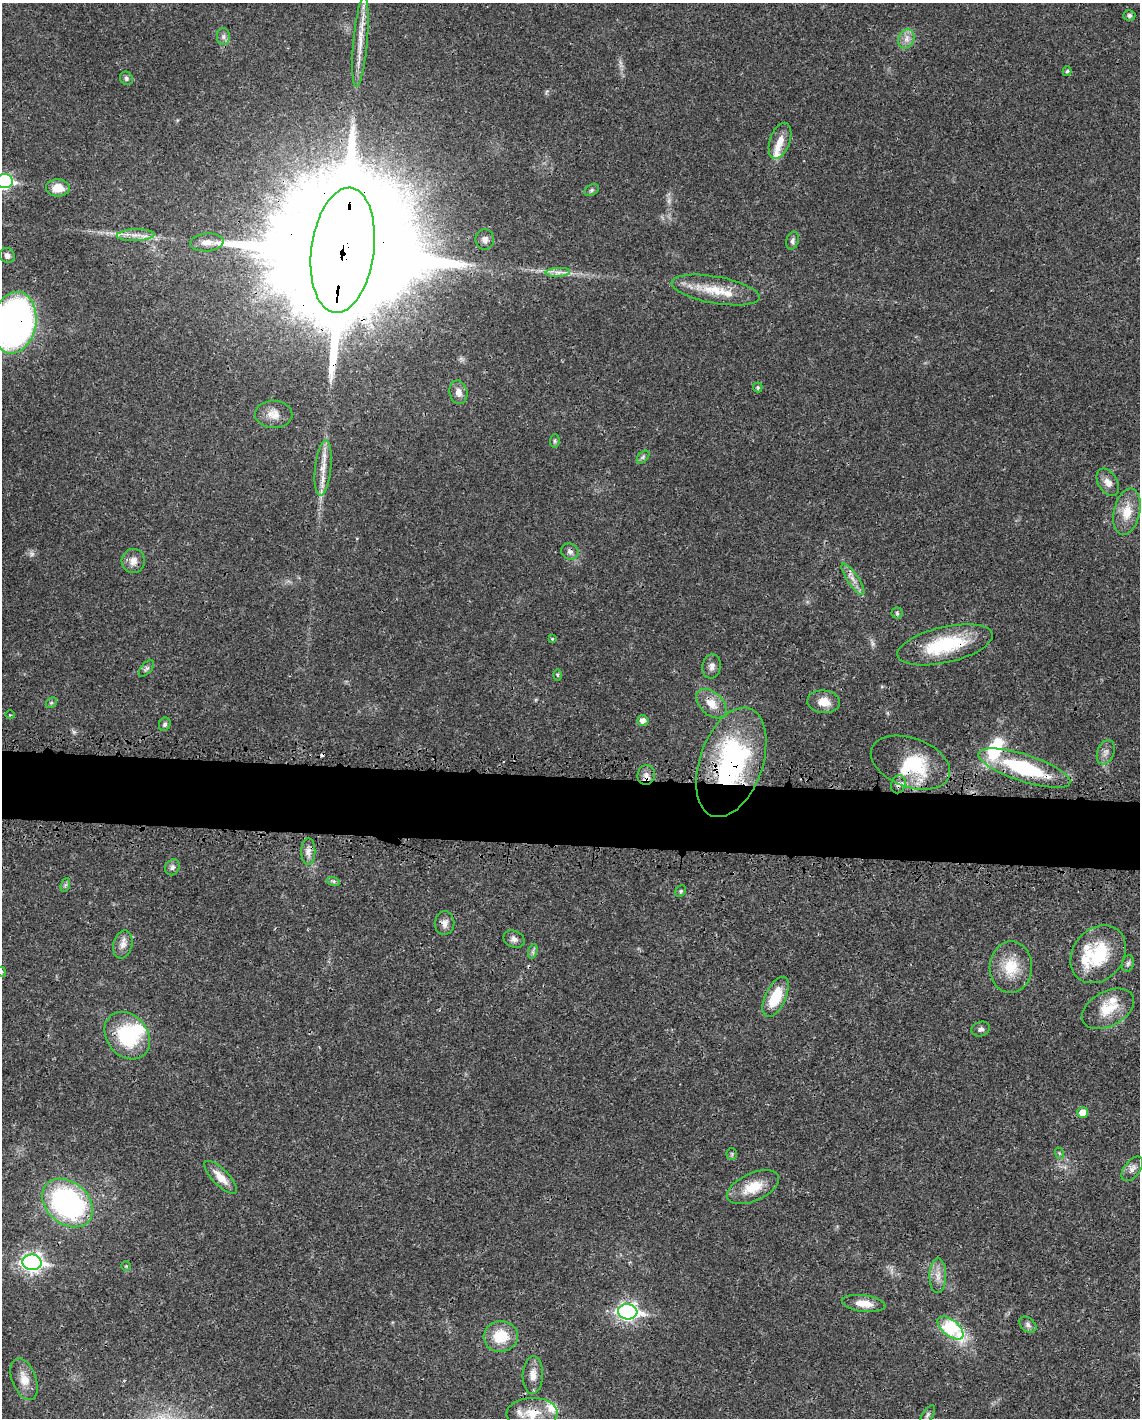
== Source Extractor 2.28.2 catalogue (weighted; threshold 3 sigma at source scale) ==
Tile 7 of 4 x 3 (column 3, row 2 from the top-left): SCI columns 2368-3505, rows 1674-3089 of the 4733 x 4651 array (HDU 1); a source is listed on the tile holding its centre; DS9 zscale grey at full resolution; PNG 1142 x 1420 px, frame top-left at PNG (2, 3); each listed source drawn as its Kron ellipse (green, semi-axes under 4 px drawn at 4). Shown black and unused: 5% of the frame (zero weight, under 3 of 4 exposures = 7% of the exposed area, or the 3 px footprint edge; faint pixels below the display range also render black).
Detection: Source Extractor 2.28.2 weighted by HDU 2 'WHT'; one run over the whole footprint, this tile lists its part. Background 0.0165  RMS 0.0028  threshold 0.0125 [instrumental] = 3 sigma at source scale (4.5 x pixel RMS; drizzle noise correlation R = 1.50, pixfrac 1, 0.05/0.05 arcsec/px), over >= 5 px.
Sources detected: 97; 1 too faint to see at this stretch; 1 inside a brighter object's white glare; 1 cosmic-ray / hot-pixel residue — neither listed nor drawn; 10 inside a brighter listed object's ellipse — not listed separately; the other 84 listed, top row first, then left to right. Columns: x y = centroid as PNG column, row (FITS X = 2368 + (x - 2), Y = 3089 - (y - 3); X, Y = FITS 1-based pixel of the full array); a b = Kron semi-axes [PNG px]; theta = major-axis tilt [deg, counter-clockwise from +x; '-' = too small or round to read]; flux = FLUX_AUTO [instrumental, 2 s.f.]
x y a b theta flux
1129 15 6 5 - 0.94
223 37 8 6 -90 0.91
906 39 10 7 69 1.7
360 41 45 7 85 5.4
1067 71 5 4 - 0.46
126 78 7 6 - 0.69
780 141 19 10 71 3.1
5 181 8 7 - 51
58 188 12 8 -2 4.5
591 190 8 5 27 0.58
135 235 19 6 2 2.3
485 239 10 9 - 1.4
792 241 9 6 74 0.85
207 242 17 9 4 2.5
343 250 63 31 82 28000
7 256 8 7 - 1.1
558 272 12 4 3 1.4
715 290 44 13 -10 8.6
14 323 31 22 80 130
758 387 5 4 - 0.43
458 392 12 9 -79 2.1
274 414 18 13 -2 3.1
555 441 7 4 83 0.46
643 457 7 4 46 0.61
323 468 28 8 84 4
1108 482 15 9 -57 2.2
1127 512 24 13 77 5.5
570 552 9 8 - 1.1
133 561 12 11 - 2.2
853 579 18 5 -56 2.1
897 613 5 5 - 0.45
552 639 4 3 - 0.29
945 645 49 18 13 19
712 666 12 9 80 1.4
146 668 10 5 48 0.7
557 675 6 4 -88 0.32
824 702 16 11 -7 3.7
51 703 6 4 43 0.39
711 704 18 11 -43 3.8
10 715 5 3 - 0.29
643 720 5 5 - 1.8
165 724 7 5 65 0.63
1106 752 13 8 69 1.5
731 762 57 31 71 50
910 763 41 24 -20 17
1024 768 48 13 -18 25
646 775 10 8 77 1.6
898 784 9 7 75 1.3
308 851 13 7 90 1.8
172 867 8 7 - 0.91
333 881 6 4 -17 0.52
65 885 7 4 71 0.57
681 891 6 5 - 0.44
445 923 12 10 83 1.8
514 939 11 8 -23 1.2
123 945 14 9 76 2
533 951 7 4 72 0.62
1098 954 31 25 51 15
1128 963 8 6 73 0.76
1011 967 26 21 87 8.2
2 972 5 3 - 0.28
776 997 22 10 65 9.2
1108 1009 28 17 28 7.2
981 1029 9 7 20 0.92
127 1036 26 20 -50 19
1083 1113 5 5 - 3.7
1059 1153 6 3 -72 0.3
732 1154 5 5 - 0.37
1132 1169 14 8 53 1.6
221 1177 22 8 -46 3.6
753 1187 28 14 24 6.9
68 1203 28 21 -40 57
32 1262 9 8 - 120
126 1266 4 4 - 0.32
938 1276 17 8 89 2.5
864 1303 22 8 -8 3.9
628 1312 9 7 -4 100
1028 1325 10 6 -41 1
950 1328 15 8 -39 26
501 1336 17 15 5 8.1
533 1375 18 10 87 2.6
24 1379 22 12 -69 3.9
532 1413 25 15 2 6.2
928 1415 11 5 56 0.78
Overlapping masked pixels (flux is a lower limit): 11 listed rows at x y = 343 250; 14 323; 945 645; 731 762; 910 763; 1024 768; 646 775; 1098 954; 68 1203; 628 1312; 532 1413
Isophote crosses this tile's border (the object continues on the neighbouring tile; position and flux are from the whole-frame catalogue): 4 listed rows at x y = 5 181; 14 323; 2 972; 532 1413
Unlisted compact peaks at least as high as the median listed source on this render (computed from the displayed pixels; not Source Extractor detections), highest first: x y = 32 554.